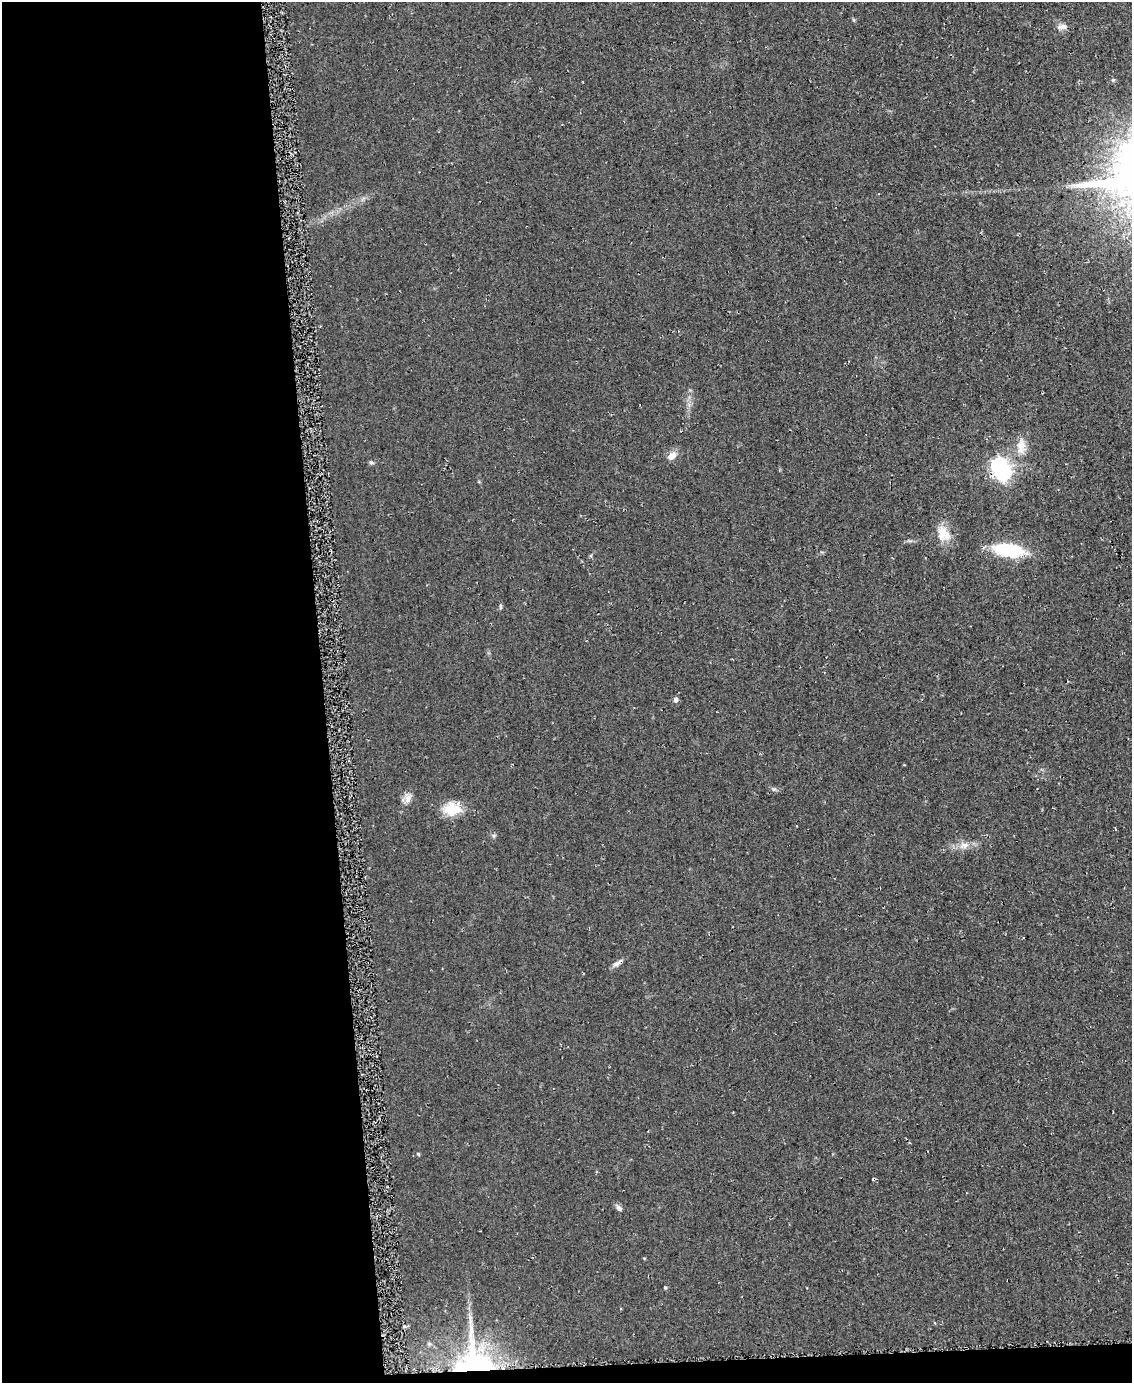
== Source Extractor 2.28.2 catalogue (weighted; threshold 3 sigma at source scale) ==
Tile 9 of 4 x 3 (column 1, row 3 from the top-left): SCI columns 11-1140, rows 174-1554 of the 4561 x 4553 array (HDU 1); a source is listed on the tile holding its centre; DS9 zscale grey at full resolution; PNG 1134 x 1385 px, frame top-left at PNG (2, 2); no overlay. Shown black and unused: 30% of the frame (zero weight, under 2 of 3 exposures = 3% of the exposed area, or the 3 px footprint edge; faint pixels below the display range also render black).
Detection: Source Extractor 2.28.2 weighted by HDU 2 'WHT'; one run over the whole footprint, this tile lists its part. Background 0.0474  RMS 0.013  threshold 0.0589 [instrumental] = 3 sigma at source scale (4.5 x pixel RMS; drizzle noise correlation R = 1.50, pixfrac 1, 0.05/0.05 arcsec/px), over >= 5 px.
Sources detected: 22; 1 inside a brighter object's white glare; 1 cosmic-ray / hot-pixel residue — not listed; the other 20 listed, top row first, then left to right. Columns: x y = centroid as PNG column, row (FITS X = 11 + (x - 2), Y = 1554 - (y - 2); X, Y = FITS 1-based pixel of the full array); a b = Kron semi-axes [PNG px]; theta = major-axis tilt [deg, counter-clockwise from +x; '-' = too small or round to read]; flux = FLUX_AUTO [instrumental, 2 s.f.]
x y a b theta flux
1063 26 14 7 -4 6.7
1113 80 5 4 - 1.7
1021 446 24 12 88 20
672 456 12 8 39 10
371 462 7 5 -17 2.1
1002 472 7 6 - 310
943 534 23 16 -59 22
1009 550 35 14 -7 71
675 699 5 5 - 5.4
408 798 13 9 -88 8.6
452 809 22 15 9 30
964 845 13 8 7 10
617 963 13 6 31 5.5
418 1154 5 4 - 1.5
619 1208 8 6 -47 4.6
665 1287 4 3 - 1.9
404 1326 4 3 - 1.9
471 1329 27 6 -86 16
429 1344 5 4 - 1.7
474 1364 35 25 3 210
Overlapping masked pixels (flux is a lower limit): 1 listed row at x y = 474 1364